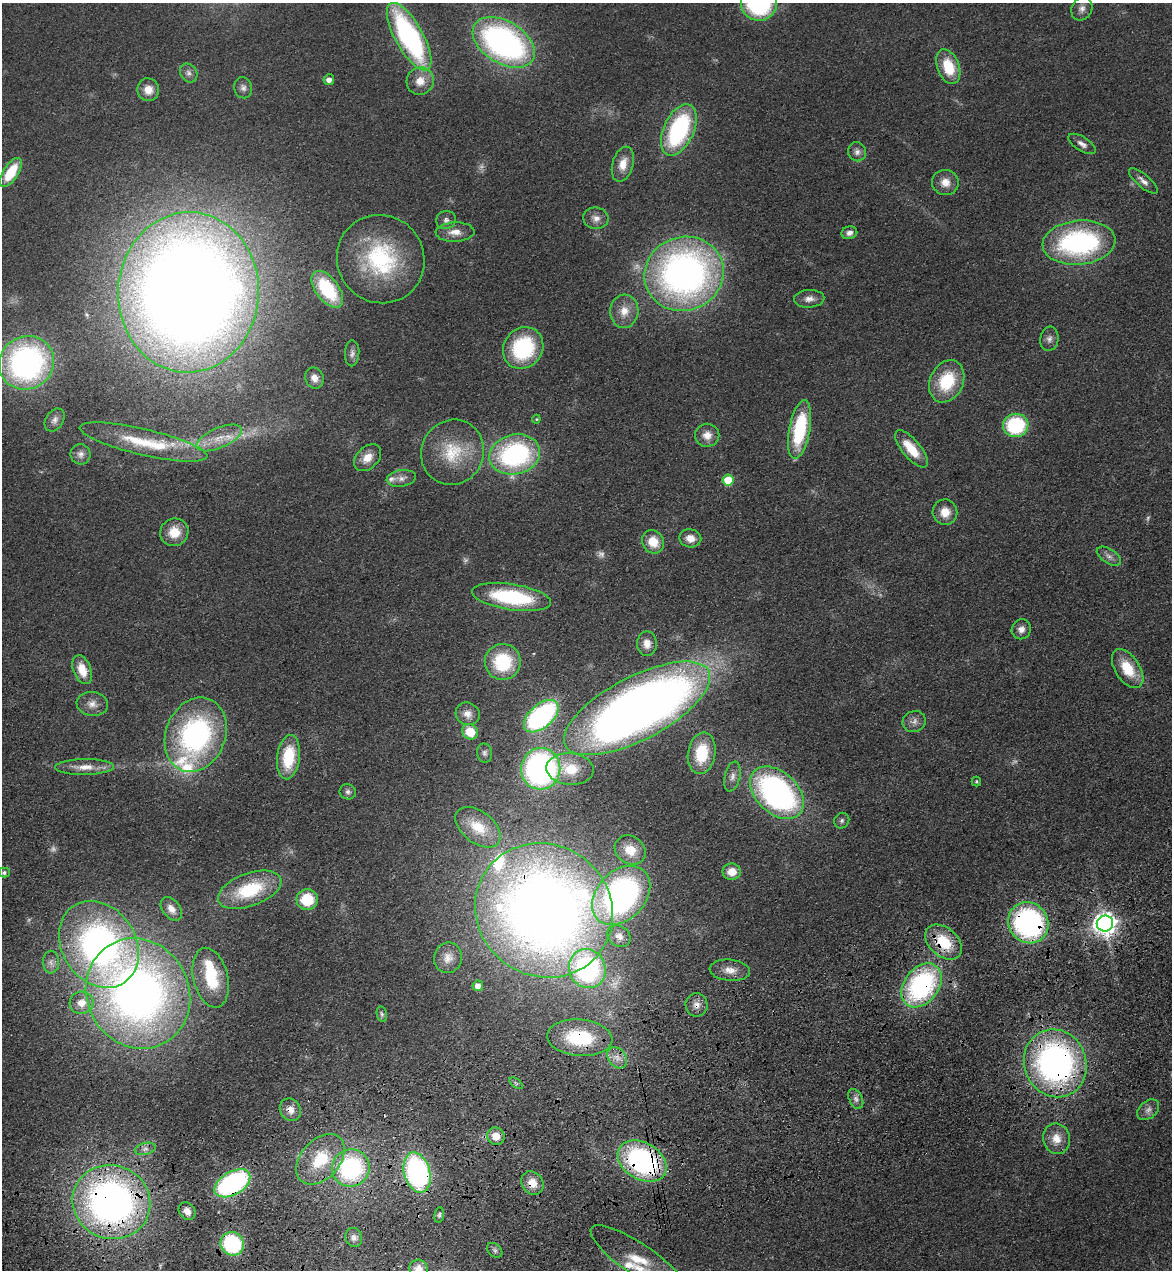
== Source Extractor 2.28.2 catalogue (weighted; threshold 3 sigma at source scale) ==
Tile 7 of 4 x 4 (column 3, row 2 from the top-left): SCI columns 2526-3695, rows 2651-3918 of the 5166 x 5303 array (HDU 1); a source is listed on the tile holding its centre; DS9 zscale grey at full resolution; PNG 1174 x 1272 px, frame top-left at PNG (2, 3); each listed source drawn as its Kron ellipse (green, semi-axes under 4 px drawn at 4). Shown black and unused: <1% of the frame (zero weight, under 3 of 4 exposures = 6% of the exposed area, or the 3 px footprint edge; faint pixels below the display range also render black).
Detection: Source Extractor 2.28.2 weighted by HDU 2 'WHT'; one run over the whole footprint, this tile lists its part. Background 0.0693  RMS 0.0071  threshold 0.0318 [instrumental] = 3 sigma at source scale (4.5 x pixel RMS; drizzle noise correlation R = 1.50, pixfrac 1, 0.05/0.05 arcsec/px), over >= 5 px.
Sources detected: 141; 6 too faint to see at this stretch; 1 cosmic-ray / hot-pixel residue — neither listed nor drawn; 8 inside a brighter listed object's ellipse — not listed separately; the other 126 listed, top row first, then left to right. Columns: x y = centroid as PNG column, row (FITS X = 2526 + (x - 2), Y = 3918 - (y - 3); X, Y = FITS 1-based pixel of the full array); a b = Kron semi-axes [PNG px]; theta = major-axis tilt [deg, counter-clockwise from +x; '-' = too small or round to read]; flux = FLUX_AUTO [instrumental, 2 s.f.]
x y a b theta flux
759 3 18 18 - 96
1082 9 12 10 62 4.6
409 37 38 14 -61 160
504 42 34 21 -32 240
948 67 18 11 -69 25
189 73 10 8 -56 3.1
329 80 5 5 - 4.1
420 81 14 13 - 10
243 88 10 9 - 3.2
148 90 11 11 - 8.2
679 130 27 15 65 94
1082 144 15 7 -32 4.2
857 152 9 9 - 3.5
623 164 18 10 74 10
11 172 16 7 57 26
1143 181 18 6 -40 4.6
945 182 13 12 - 8.3
596 218 13 10 -9 5.3
446 220 10 9 - 3
455 232 19 9 2 8
849 233 8 6 12 3.4
1079 243 36 22 5 140
381 259 45 43 -52 88
684 274 40 36 21 350
327 289 21 11 -53 49
188 292 80 70 87 1700
809 299 15 9 4 5
624 311 16 14 85 11
1049 339 12 9 82 3.7
523 348 22 19 52 64
352 353 13 7 87 3.3
27 363 28 26 33 200
314 378 10 9 - 5.7
947 381 22 16 65 36
536 419 4 4 - 0.82
55 420 12 8 57 3.8
1016 425 13 11 9 59
800 429 30 10 79 57
707 435 12 11 - 6.9
219 438 24 10 23 13
143 442 65 13 -13 34
911 449 23 9 -50 20
452 452 33 31 63 37
81 454 10 10 - 3.7
515 454 26 20 14 120
368 458 16 10 45 9.7
401 478 15 8 9 4.7
728 480 5 5 - 26
945 512 13 12 - 10
174 532 14 13 - 15
690 538 11 9 -10 7.3
653 542 12 11 - 15
1109 556 13 7 -33 3.8
511 597 40 13 -8 72
1021 629 10 9 - 4.6
647 644 12 10 -89 6.4
503 662 18 18 - 46
1128 669 22 12 -57 22
82 670 15 9 -70 14
92 704 16 12 -8 6.5
637 708 81 31 28 840
468 714 12 11 - 6.2
541 716 20 11 41 140
914 721 12 10 22 4.7
470 732 8 7 - 18
196 735 38 30 68 160
485 753 9 7 -78 2.4
702 753 21 13 80 28
288 757 22 11 83 33
84 767 29 8 1 11
541 769 21 19 84 220
570 769 24 15 -4 19
732 777 15 7 76 4.3
976 781 5 4 - 1.2
348 792 8 7 - 2.3
777 793 31 21 -43 210
842 821 8 7 - 2.2
478 827 26 16 -38 20
630 850 16 13 -37 15
4 872 5 5 - 2
732 872 9 8 - 8.4
250 890 33 16 20 46
621 895 33 24 46 210
307 899 10 10 - 26
171 909 13 8 -51 6.5
544 910 70 66 -33 940
1028 923 21 19 -50 150
1105 924 8 8 - 620
619 936 12 10 -35 5.7
943 942 21 14 -41 30
99 944 46 37 -56 250
448 958 15 14 - 7.5
51 962 11 8 -88 3.6
587 969 20 18 -66 150
730 970 20 10 -5 7.9
211 978 30 17 -76 38
922 985 24 17 52 130
478 986 5 5 - 4.6
138 993 56 51 -62 500
81 1003 12 11 - 7.7
696 1005 11 11 - 5.5
382 1014 8 5 -78 1.6
580 1038 32 18 -5 51
617 1058 12 8 -53 5.9
1055 1063 34 31 -69 240
516 1083 8 4 -37 1.5
856 1099 10 6 -66 3
290 1110 12 10 -58 6.8
1148 1110 12 8 41 3.9
496 1136 9 8 - 9.1
1056 1139 15 13 -79 10
145 1149 10 6 14 3.1
320 1159 29 19 48 36
642 1161 26 18 -30 150
351 1168 19 18 - 100
417 1172 20 13 -75 160
232 1183 20 11 31 150
532 1183 12 10 -53 9.8
111 1202 39 36 -21 370
187 1211 9 7 -51 5.2
439 1215 8 5 81 1.4
354 1238 9 8 - 3
232 1244 12 11 - 72
495 1250 9 6 -41 2.1
638 1259 56 16 -34 30
419 1269 10 9 - 8.6
Overlapping masked pixels (flux is a lower limit): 16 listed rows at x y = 544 910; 1028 923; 1105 924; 943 942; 922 985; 696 1005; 580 1038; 1055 1063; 290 1110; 642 1161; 351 1168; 417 1172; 232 1183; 532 1183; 111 1202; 232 1244
Isophote crosses this tile's border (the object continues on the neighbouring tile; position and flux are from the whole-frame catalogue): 3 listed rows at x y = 759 3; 638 1259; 419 1269